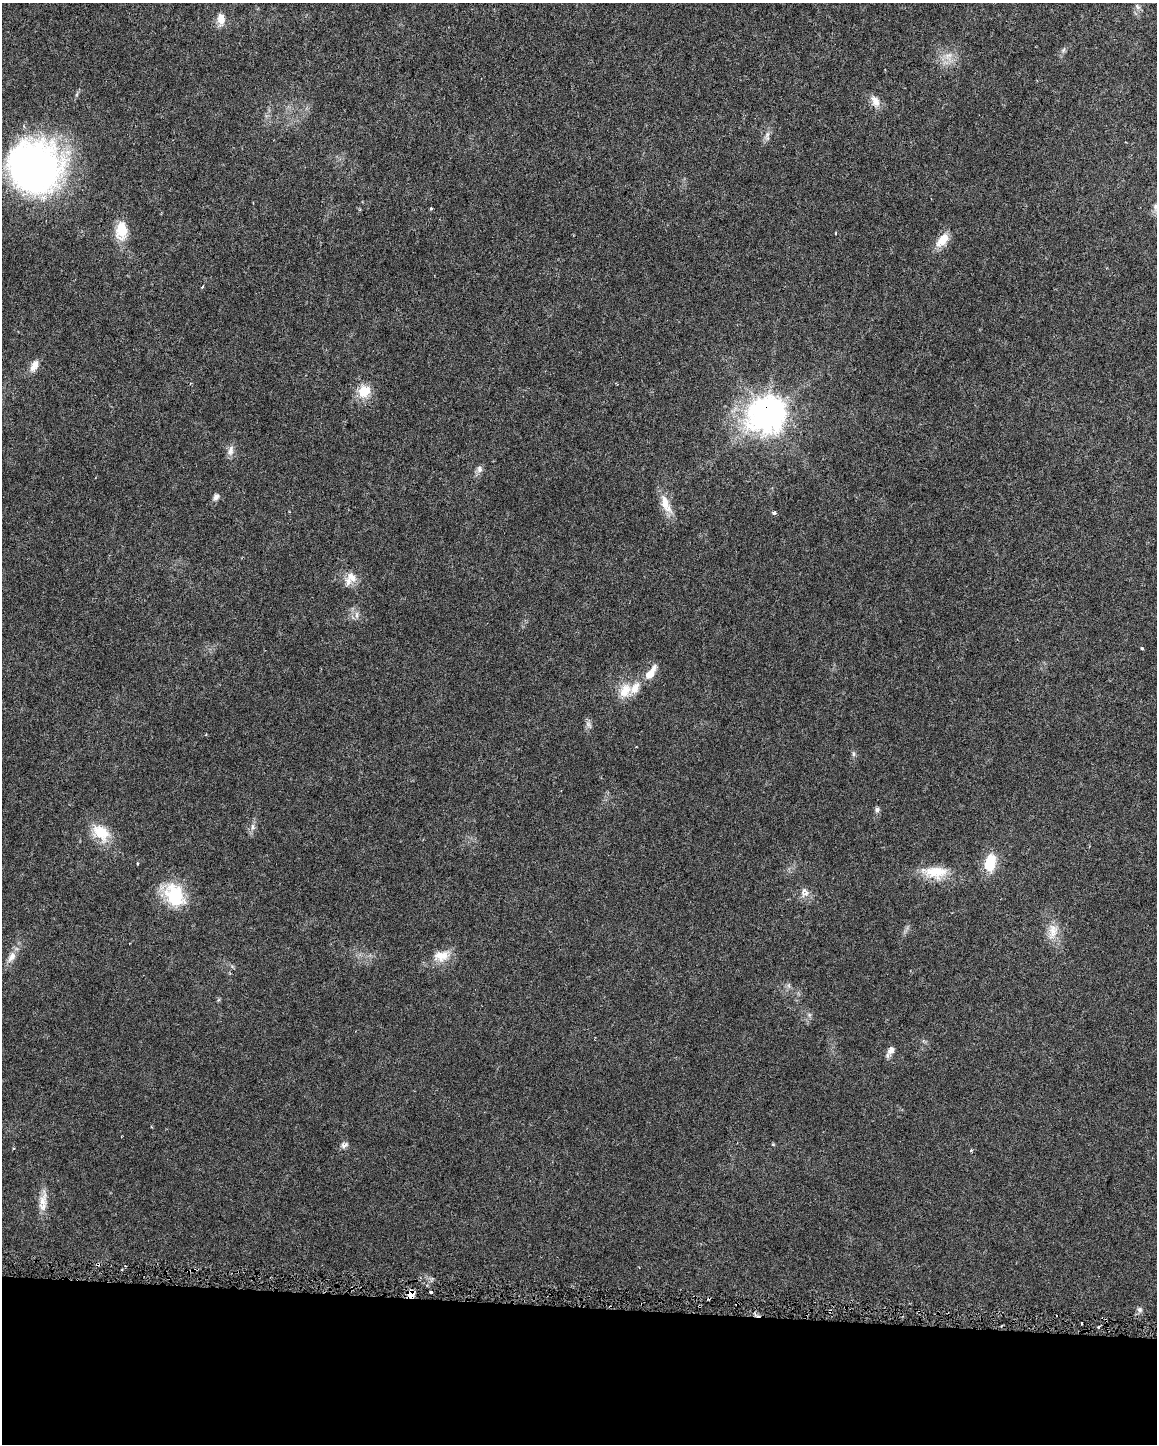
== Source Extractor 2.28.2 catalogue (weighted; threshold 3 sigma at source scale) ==
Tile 10 of 4 x 3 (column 2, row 3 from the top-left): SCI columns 1156-2310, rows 237-1678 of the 4627 x 4854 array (HDU 1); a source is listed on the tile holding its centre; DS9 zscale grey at full resolution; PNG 1159 x 1446 px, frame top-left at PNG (2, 3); no overlay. Shown black and unused: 10% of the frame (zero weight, under 3 of 6 exposures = <1% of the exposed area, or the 3 px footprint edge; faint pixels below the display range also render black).
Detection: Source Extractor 2.28.2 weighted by HDU 2 'WHT'; one run over the whole footprint, this tile lists its part. Background 0.0283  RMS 0.002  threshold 0.00822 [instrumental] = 3 sigma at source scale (4.09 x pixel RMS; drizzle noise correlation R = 1.36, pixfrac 0.8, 0.0396/0.0396 arcsec/px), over >= 5 px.
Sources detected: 50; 1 inside a brighter object's white glare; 1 cosmic-ray / hot-pixel residue — not listed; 1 inside a brighter listed object's ellipse — not listed separately; the other 47 listed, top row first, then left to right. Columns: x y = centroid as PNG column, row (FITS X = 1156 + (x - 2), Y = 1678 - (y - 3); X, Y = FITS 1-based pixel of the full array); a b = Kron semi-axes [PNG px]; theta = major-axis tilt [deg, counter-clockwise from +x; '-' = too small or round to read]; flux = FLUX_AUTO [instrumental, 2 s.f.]
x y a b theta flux
1137 7 10 5 -49 0.49
221 19 16 10 -84 1.8
1063 50 7 6 - 0.42
948 56 14 11 63 2.1
875 101 17 10 -63 1.7
767 137 14 6 85 0.79
34 167 54 52 -24 66
121 230 24 14 87 4.2
836 233 4 2 - 0.13
942 240 19 10 49 3
202 287 4 3 - 0.18
34 366 16 8 61 1.6
364 391 7 7 - 7.8
767 413 15 13 37 180
230 451 15 8 80 1.1
479 469 10 8 78 0.76
216 497 8 6 43 0.73
666 504 29 11 -67 3
774 513 5 4 - 0.53
351 577 16 12 -51 2.3
357 615 11 4 -86 0.63
1142 649 3 3 - 0.27
651 673 22 9 55 2.5
625 691 22 15 62 3.5
589 725 10 5 -45 0.53
853 754 7 4 -89 0.36
877 810 7 5 67 0.54
252 827 11 4 86 0.65
101 833 26 17 -41 5.2
137 864 5 2 - 0.19
989 864 18 15 -63 3.9
935 872 36 16 -3 5
806 893 13 8 38 1.2
175 895 32 23 -61 8.8
1053 931 23 13 79 2.7
441 956 23 14 9 3.1
11 957 15 9 58 1.6
809 1015 7 4 72 0.37
891 1050 11 8 61 1.1
344 1145 10 7 12 0.72
42 1201 27 10 77 2.4
191 1270 7 4 7 0.41
431 1292 3 3 - 0.28
411 1294 10 7 87 1.3
1139 1310 8 6 -45 0.57
1082 1324 3 2 - 0.26
1098 1327 4 3 - 0.26
Overlapping masked pixels (flux is a lower limit): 3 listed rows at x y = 767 413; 191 1270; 411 1294